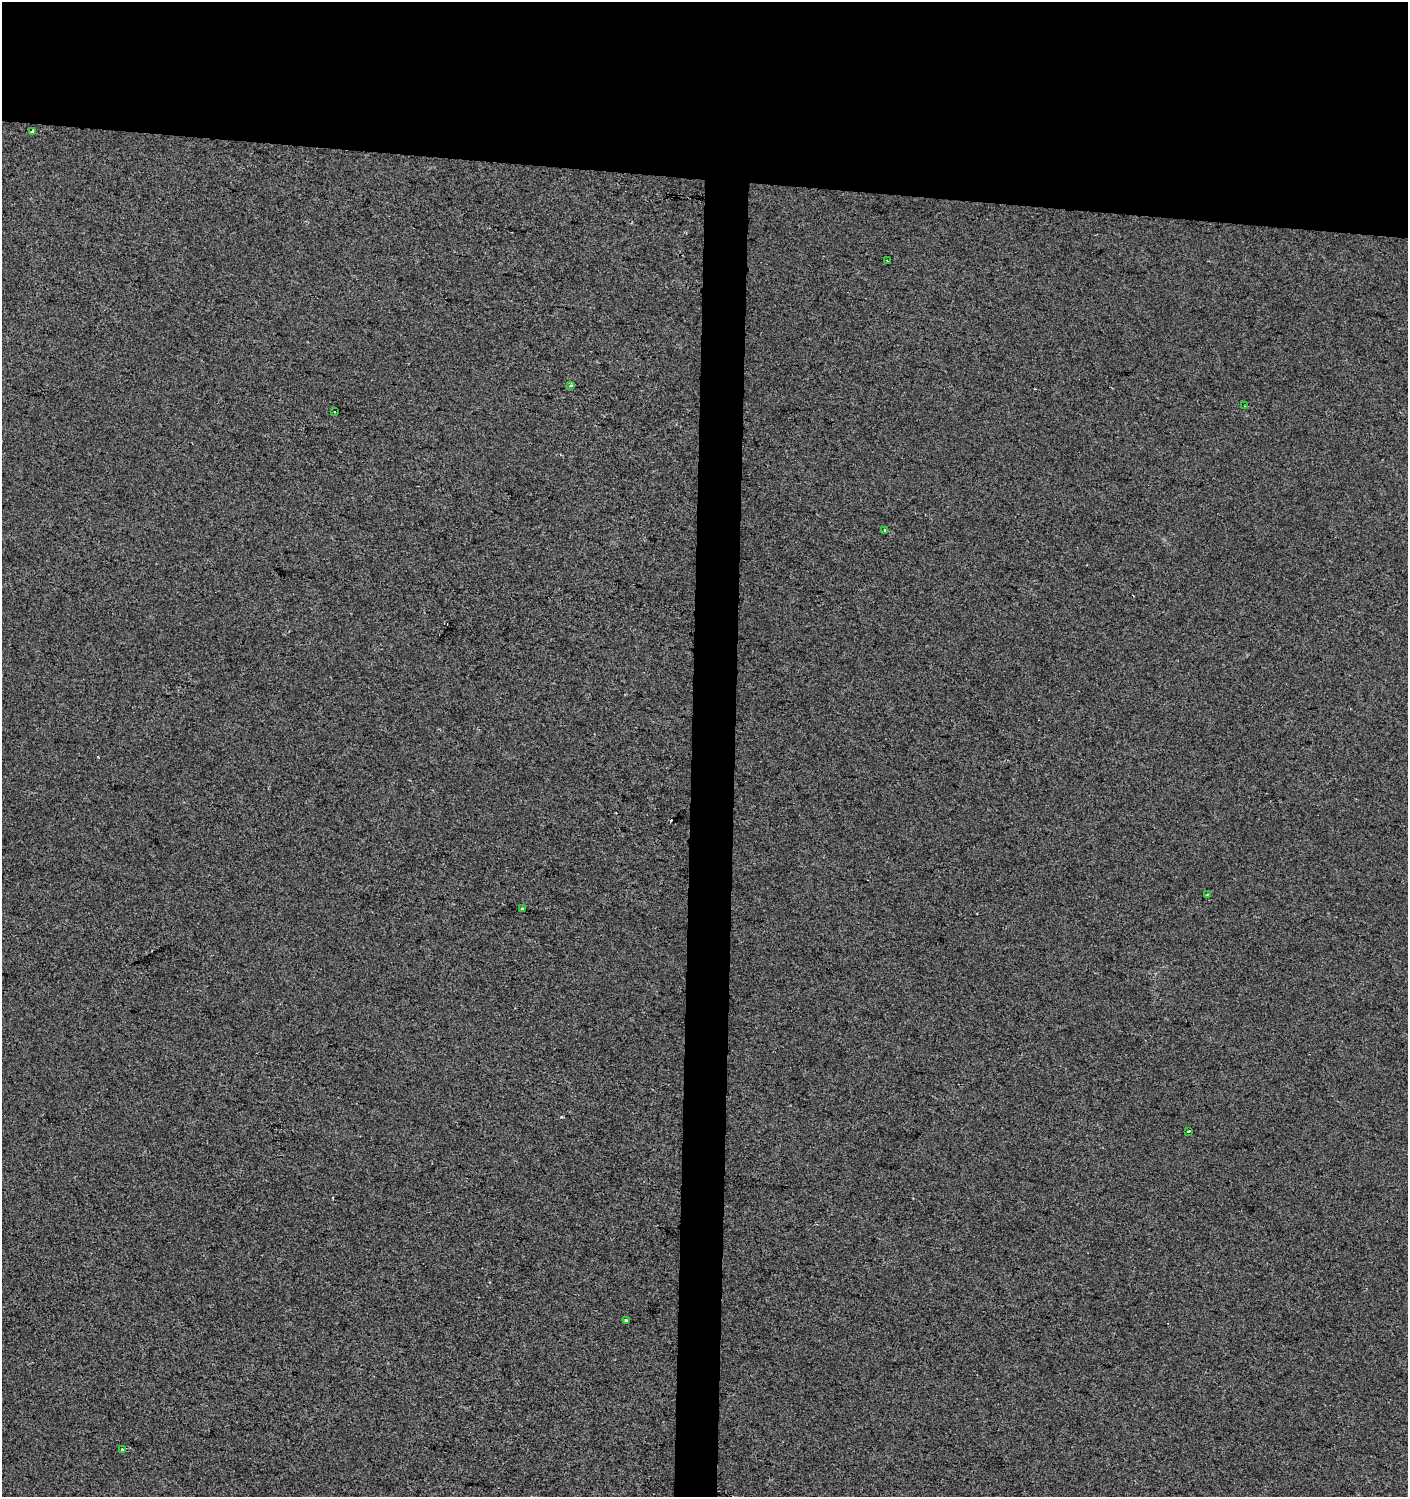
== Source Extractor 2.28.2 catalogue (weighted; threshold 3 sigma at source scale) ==
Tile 2 of 3 x 3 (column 2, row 1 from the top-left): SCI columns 1692-3097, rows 2991-4485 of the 4734 x 4494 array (HDU 1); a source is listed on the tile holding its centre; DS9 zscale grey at full resolution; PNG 1410 x 1499 px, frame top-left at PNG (2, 2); each listed source drawn as its Kron ellipse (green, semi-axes under 4 px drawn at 4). Shown black and unused: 15% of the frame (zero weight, under 2 of 3 exposures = <1% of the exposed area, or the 3 px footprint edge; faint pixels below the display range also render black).
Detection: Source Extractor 2.28.2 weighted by HDU 2 'WHT'; one run over the whole footprint, this tile lists its part. Background 0.00371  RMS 0.0062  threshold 0.0277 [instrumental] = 3 sigma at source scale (4.5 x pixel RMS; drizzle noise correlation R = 1.50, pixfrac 1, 0.0396/0.0396 arcsec/px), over >= 5 px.
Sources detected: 13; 2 cosmic-ray / hot-pixel residue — neither listed nor drawn; the other 11 listed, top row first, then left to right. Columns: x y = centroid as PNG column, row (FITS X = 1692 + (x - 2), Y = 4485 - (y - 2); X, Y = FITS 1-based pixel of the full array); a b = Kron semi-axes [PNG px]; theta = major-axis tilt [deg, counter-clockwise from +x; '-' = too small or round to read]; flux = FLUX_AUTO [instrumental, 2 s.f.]
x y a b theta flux
32 131 4 3 - 6.5
887 261 3 2 - 0.93
571 385 4 3 - 1.8
1245 406 4 2 - 0.6
335 412 3 2 - 0.72
885 530 3 3 - 2.8
1207 894 3 2 - 0.61
522 909 3 3 - 2.2
1188 1131 3 2 - 1
626 1321 3 3 - 1.6
122 1449 4 2 - 0.56